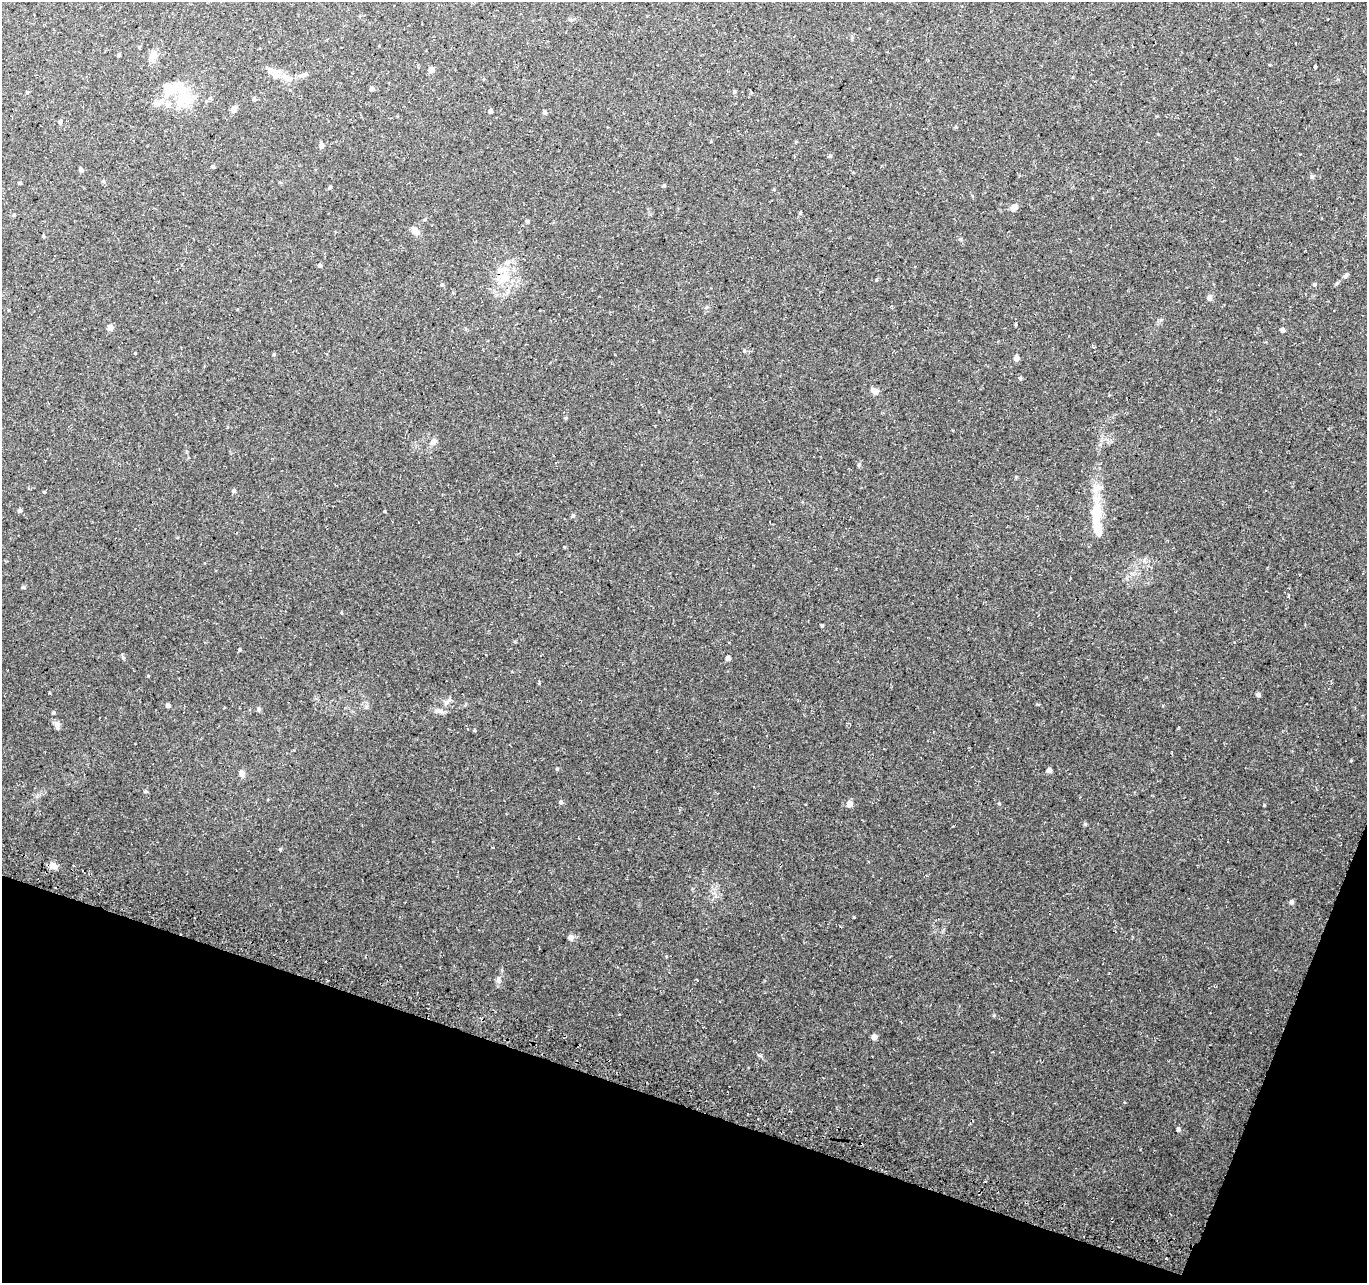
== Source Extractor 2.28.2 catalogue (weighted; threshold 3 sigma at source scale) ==
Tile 15 of 4 x 4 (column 3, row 4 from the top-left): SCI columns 2746-4110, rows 245-1525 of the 5498 x 5677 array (HDU 1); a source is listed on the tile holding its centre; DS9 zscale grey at full resolution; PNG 1369 x 1285 px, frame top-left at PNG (2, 2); no overlay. Shown black and unused: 16% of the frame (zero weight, under 3 of 4 exposures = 3% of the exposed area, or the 3 px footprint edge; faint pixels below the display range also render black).
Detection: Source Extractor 2.28.2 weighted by HDU 2 'WHT'; one run over the whole footprint, this tile lists its part. Background 0.0705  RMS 0.0046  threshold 0.0207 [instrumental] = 3 sigma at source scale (4.5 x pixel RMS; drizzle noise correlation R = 1.50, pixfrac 1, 0.0396/0.0396 arcsec/px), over >= 5 px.
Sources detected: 83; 1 inside a brighter object's white glare — not listed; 7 inside a brighter listed object's ellipse — not listed separately; the other 75 listed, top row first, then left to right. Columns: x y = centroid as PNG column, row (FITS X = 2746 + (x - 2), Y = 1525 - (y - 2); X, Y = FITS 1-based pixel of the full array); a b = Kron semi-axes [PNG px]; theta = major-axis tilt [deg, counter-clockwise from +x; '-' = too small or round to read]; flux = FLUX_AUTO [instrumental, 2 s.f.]
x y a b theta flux
571 20 5 5 - 0.69
139 47 4 3 - 0.4
119 55 4 3 - 0.64
1315 67 3 3 - 0.56
431 70 5 5 - 3.1
305 74 9 5 35 1.1
286 77 22 6 -28 3.8
372 89 5 5 - 1.1
734 92 5 4 - 0.61
184 98 25 17 12 12
210 98 5 5 - 0.67
254 99 5 5 - 0.66
156 104 10 8 -28 2.1
234 109 6 6 - 2.2
490 111 4 4 - 1.2
545 112 5 4 - 0.65
60 122 5 4 - 0.87
321 145 5 4 - 2.1
830 156 5 4 - 0.56
213 166 5 4 - 0.64
81 170 6 4 -76 0.77
1312 176 5 5 - 0.75
103 181 5 3 - 0.49
20 183 4 3 - 0.56
664 186 5 3 - 0.49
330 187 5 4 - 0.68
1014 207 8 6 31 2.3
800 213 4 4 - 0.5
14 215 5 3 - 0.43
527 221 4 4 - 0.61
415 231 10 8 -43 2.9
43 236 4 3 - 0.51
320 265 5 4 - 1
504 278 20 11 50 7.6
442 285 5 3 - 0.46
1209 298 7 6 - 1.6
110 328 5 5 - 2.7
1282 330 5 4 - 1.4
744 351 5 4 - 0.55
135 353 4 3 - 0.3
274 354 4 4 - 0.46
1016 358 5 5 - 2.4
1020 378 5 4 - 0.5
875 391 10 6 -31 2.3
433 442 12 6 52 1.6
234 491 5 5 - 0.88
19 511 5 5 - 0.83
573 515 6 4 0 0.55
1096 518 41 11 90 16
822 626 4 3 - 0.52
240 650 4 3 - 0.57
728 658 4 4 - 1.5
1258 695 5 4 - 1.2
168 705 4 4 - 1.4
259 709 6 5 - 0.79
439 711 7 4 -19 1.1
53 712 4 4 - 0.64
57 725 10 6 -82 1.7
557 769 4 4 - 0.46
1049 770 6 6 - 1.2
242 773 6 6 - 2.1
146 791 5 4 - 0.57
561 802 5 5 - 0.84
849 804 6 5 - 3.2
999 804 5 3 - 0.43
1085 824 5 4 - 0.59
280 849 4 4 - 0.51
53 865 12 7 -42 2.3
73 865 3 3 - 0.69
1292 902 6 5 - 1.2
570 937 7 7 - 1.5
666 956 4 3 - 0.34
499 980 8 4 -82 1.1
874 1037 5 5 - 2.6
1178 1129 5 4 - 0.91
Unlisted compact peaks at least as high as the median listed source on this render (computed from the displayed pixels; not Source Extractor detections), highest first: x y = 1264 805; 994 1015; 446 702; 23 587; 760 1055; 44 492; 123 658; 148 676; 1346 275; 1351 760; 49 693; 859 464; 384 511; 1315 284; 876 280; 960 239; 366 707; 566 418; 474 730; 515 642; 1016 477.